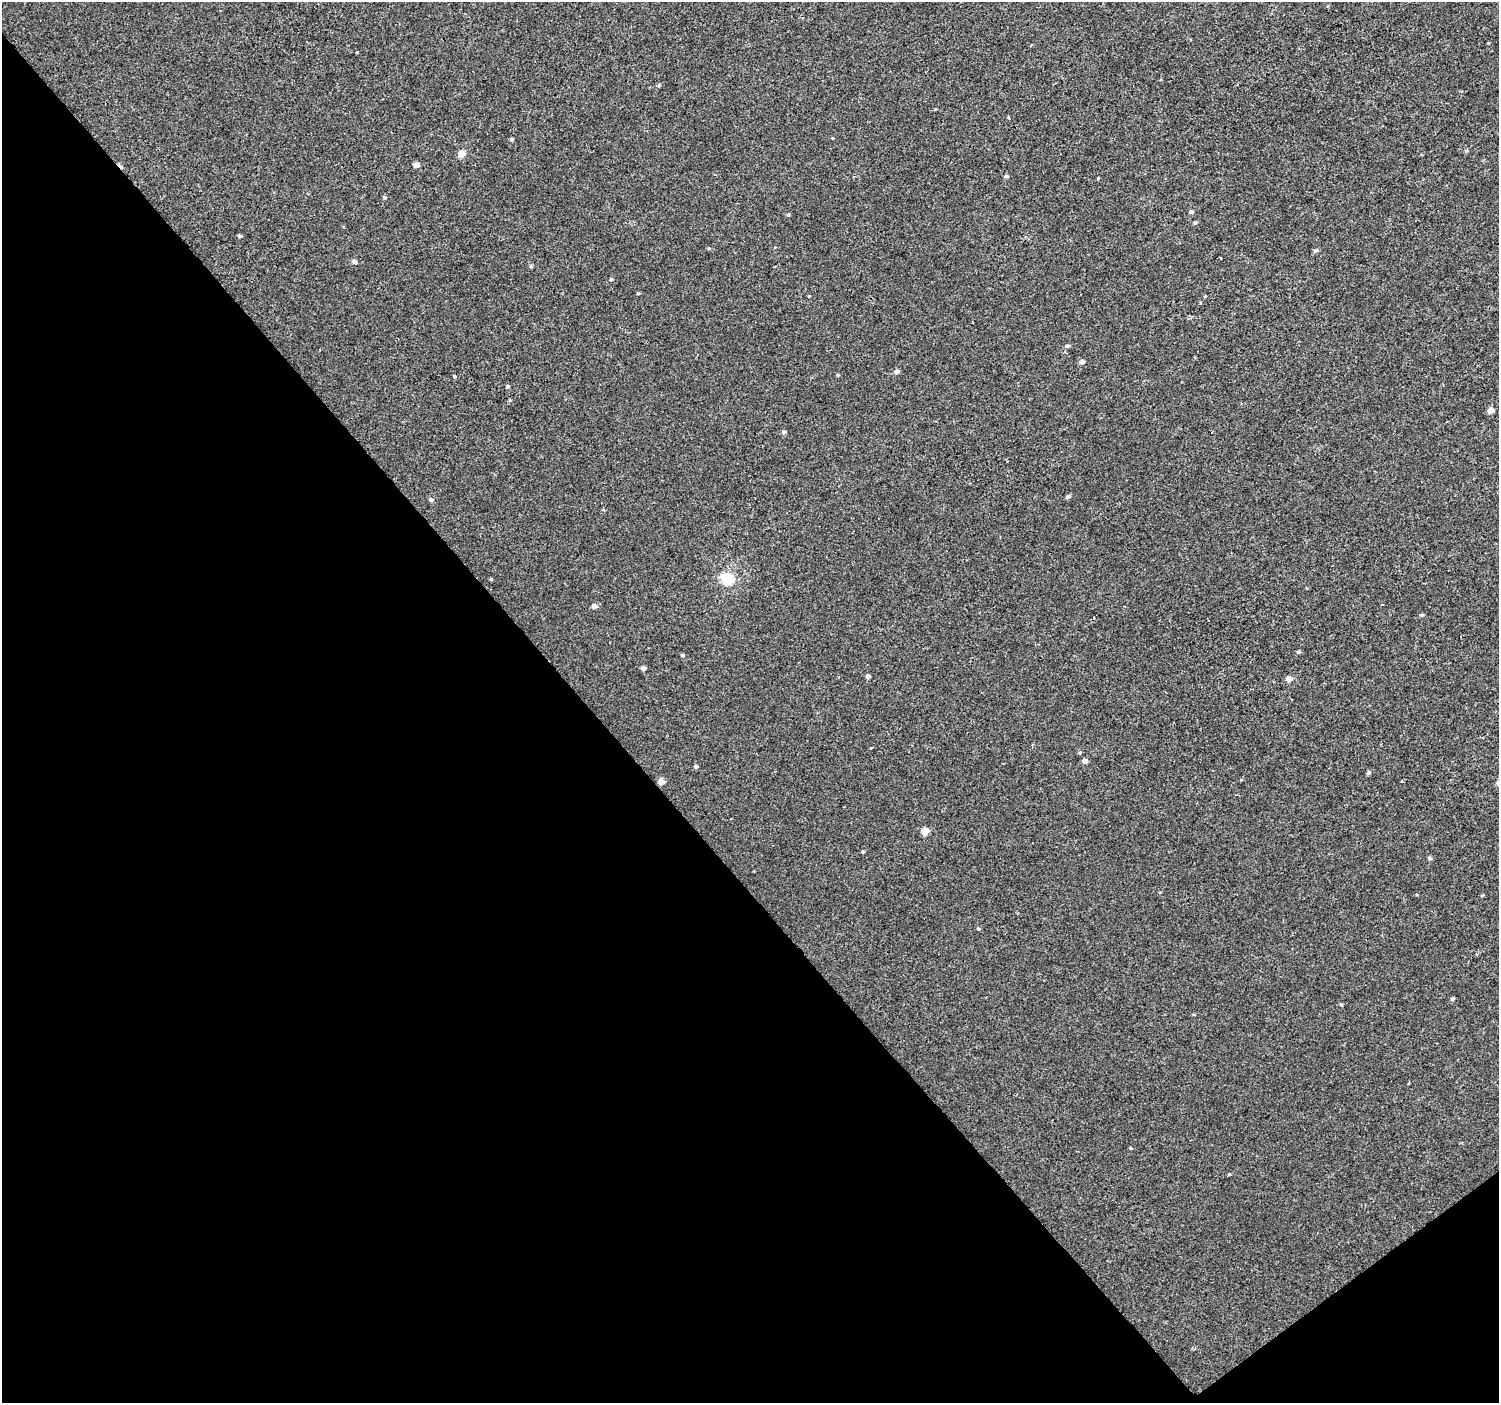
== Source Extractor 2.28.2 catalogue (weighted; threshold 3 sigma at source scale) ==
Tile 14 of 4 x 4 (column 2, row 4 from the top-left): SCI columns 1502-2998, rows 203-1603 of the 5993 x 5943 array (HDU 1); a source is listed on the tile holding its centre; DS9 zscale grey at full resolution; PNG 1501 x 1405 px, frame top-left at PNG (2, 2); no overlay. Shown black and unused: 41% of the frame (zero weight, under 2 of 3 exposures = <1% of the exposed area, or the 3 px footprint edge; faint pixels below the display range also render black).
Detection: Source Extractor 2.28.2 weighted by HDU 2 'WHT'; one run over the whole footprint, this tile lists its part. Background 3.04e-04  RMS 0.0042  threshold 0.019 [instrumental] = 3 sigma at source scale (4.5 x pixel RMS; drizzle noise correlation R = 1.50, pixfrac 1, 0.0396/0.0396 arcsec/px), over >= 5 px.
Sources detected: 48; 1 cosmic-ray / hot-pixel residue — not listed; the other 47 listed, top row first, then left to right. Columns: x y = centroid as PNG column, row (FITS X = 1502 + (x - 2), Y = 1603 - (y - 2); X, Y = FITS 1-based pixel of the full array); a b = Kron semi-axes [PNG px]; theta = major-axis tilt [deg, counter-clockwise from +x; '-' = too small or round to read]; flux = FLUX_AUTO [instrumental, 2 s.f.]
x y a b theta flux
659 85 5 4 - 0.48
511 139 4 4 - 0.69
462 154 5 4 - 5.8
416 165 4 4 - 2.5
1006 176 5 4 - 0.76
1098 178 3 3 - 0.37
385 198 5 3 - 0.42
1191 212 5 4 - 0.82
788 215 4 4 - 0.47
1195 223 4 4 - 0.63
239 236 4 4 - 0.76
1316 250 6 5 - 0.82
354 262 6 5 - 1.1
531 266 5 4 - 0.54
611 279 5 4 - 0.49
638 293 4 3 - 0.43
809 296 3 3 - 0.3
1067 346 5 4 - 0.81
1082 362 5 4 - 1.7
896 371 5 5 - 1.4
838 375 4 4 - 0.42
454 376 4 4 - 0.45
508 386 4 4 - 0.67
510 400 4 4 - 0.4
1490 410 5 4 - 3.3
784 432 5 4 - 0.81
1068 497 5 4 - 0.99
431 500 5 5 - 0.93
727 578 6 6 - 41
491 579 4 4 - 0.41
594 606 5 4 - 2
1422 615 5 4 - 0.54
1298 652 5 4 - 0.6
682 655 5 4 - 0.6
644 668 5 4 - 1.4
868 676 4 4 - 1.2
1289 679 5 4 - 3.3
1084 761 5 4 - 1.9
696 766 5 4 - 1.1
1368 773 5 4 - 0.75
661 781 5 4 - 3.8
925 831 5 4 - 5.8
863 852 4 3 - 0.56
1430 858 5 4 - 0.8
978 929 4 4 - 0.46
1452 999 5 4 - 0.63
1341 1004 5 3 - 0.41